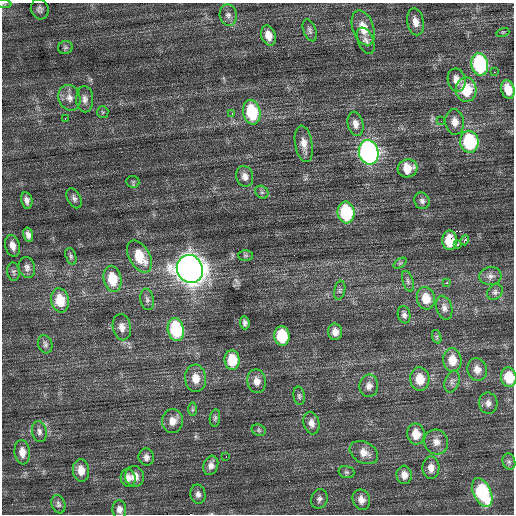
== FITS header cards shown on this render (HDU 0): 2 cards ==
NAXIS1  =                  512 / Axis length
NAXIS2  =                  512 / Axis length

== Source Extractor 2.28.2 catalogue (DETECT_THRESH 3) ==
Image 512 x 512 px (HDU 0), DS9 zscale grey, 1 PNG px = 1 image px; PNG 516 x 516 px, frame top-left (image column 1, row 512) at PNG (2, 3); each listed source drawn as its Kron ellipse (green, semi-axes under 4 px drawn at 4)
Background 0.487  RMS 0.77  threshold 2.31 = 3 sigma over >= 5 px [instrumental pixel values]
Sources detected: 103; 1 with non-positive FLUX_AUTO (blend fragments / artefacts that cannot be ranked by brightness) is neither listed nor drawn; the other 102 listed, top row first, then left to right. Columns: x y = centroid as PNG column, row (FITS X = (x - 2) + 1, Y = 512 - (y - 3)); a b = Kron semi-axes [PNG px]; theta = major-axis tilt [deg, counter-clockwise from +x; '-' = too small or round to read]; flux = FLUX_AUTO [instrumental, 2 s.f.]
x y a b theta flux
3 4 8 3 -6 63
40 9 10 8 -71 190
228 15 11 8 -78 270
415 22 13 8 -79 400
363 28 18 10 -71 890
310 30 11 6 -69 160
503 32 6 4 17 78
268 35 10 7 -72 500
366 41 14 7 -68 260
65 47 7 6 - 120
480 64 11 8 -80 5700
494 72 2 2 - 130
457 80 12 9 -78 480
508 89 9 6 -74 750
466 90 12 10 -87 1800
69 98 13 11 -69 430
85 99 13 8 -87 290
103 112 6 5 - 85
252 112 12 8 -78 2700
232 114 3 3 - 79
65 118 2 2 - 40
441 121 2 2 - 33
455 122 13 9 -83 430
356 124 12 7 -78 310
469 142 11 9 -80 4000
304 144 18 8 -80 510
369 152 12 10 -77 18000
407 168 10 9 - 930
245 176 10 8 -75 290
133 182 6 6 - 95
262 192 7 6 - 120
74 198 10 6 -64 180
27 200 8 5 -77 230
422 201 8 7 - 170
346 213 11 8 -83 3700
28 235 7 5 -77 230
450 240 9 7 -88 1600
465 240 5 2 - 110
457 245 4 3 - 200
13 246 11 7 -76 400
245 255 7 5 0 91
71 256 9 5 -73 130
139 257 17 10 -61 1400
400 263 7 4 36 81
27 267 10 8 -75 240
190 269 14 12 -64 59000
13 272 9 6 -81 130
490 276 11 9 8 250
112 279 13 9 -78 1400
408 281 10 5 -72 140
447 283 3 3 - 96
340 290 10 5 77 120
495 292 8 7 - 150
426 298 11 9 -77 860
147 299 11 6 -80 180
60 300 12 9 -78 1200
444 308 12 8 -74 250
404 315 9 6 -78 180
245 323 6 5 - 140
122 327 13 9 -80 370
176 329 11 8 -79 3800
335 332 8 7 - 370
282 336 9 7 -84 2300
437 337 7 4 -72 88
45 344 9 7 -73 150
232 360 10 7 -85 1600
452 360 11 9 -84 790
477 369 11 9 -76 420
509 377 9 7 -79 1200
195 378 14 10 -85 680
420 379 12 9 -84 910
257 381 12 9 -80 420
452 382 11 7 70 200
369 386 11 9 83 320
299 396 9 5 -82 120
488 403 10 9 - 260
192 409 7 4 -90 94
215 418 8 5 82 110
172 421 12 10 82 490
311 423 11 8 -76 310
259 430 7 5 -23 97
39 432 11 7 -78 210
416 434 10 8 -81 780
436 442 12 12 - 440
22 452 12 7 -83 460
364 453 15 10 -28 500
146 457 8 7 - 230
226 457 3 2 - 130
509 462 8 6 -75 130
211 465 10 7 72 260
431 468 11 8 90 390
81 470 11 8 -83 550
346 472 8 6 -15 100
404 475 9 7 -85 360
135 476 10 9 - 480
128 478 9 7 -81 300
482 492 15 8 -65 4000
198 494 10 7 -79 220
319 499 10 8 69 190
361 500 10 8 -69 330
58 504 9 6 -72 150
119 509 9 7 -86 260
At the frame edge (FLAGS 8, measured only in part): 2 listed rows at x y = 3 4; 509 377
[1 non-positive-flux detection neither listed nor drawn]